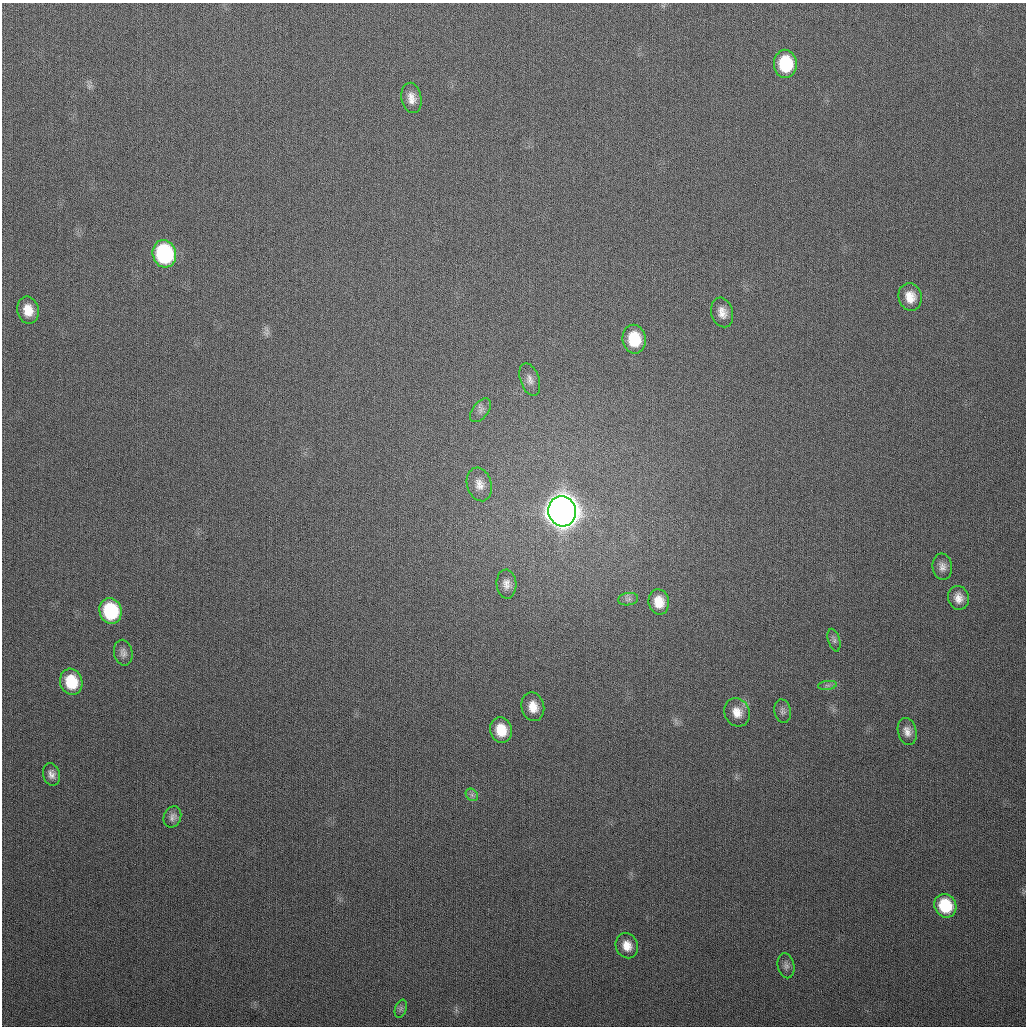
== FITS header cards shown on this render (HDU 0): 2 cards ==
NAXIS1  =                 1024
NAXIS2  =                 1024

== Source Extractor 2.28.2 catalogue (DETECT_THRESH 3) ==
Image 1024 x 1024 px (HDU 0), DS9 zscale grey, 1 PNG px = 1 image px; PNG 1028 x 1028 px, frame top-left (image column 1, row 1024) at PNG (2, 3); each listed source drawn as its Kron ellipse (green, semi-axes under 4 px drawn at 4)
Background 296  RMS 12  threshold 34.7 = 3 sigma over >= 5 px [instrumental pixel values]
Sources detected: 33; all 33 listed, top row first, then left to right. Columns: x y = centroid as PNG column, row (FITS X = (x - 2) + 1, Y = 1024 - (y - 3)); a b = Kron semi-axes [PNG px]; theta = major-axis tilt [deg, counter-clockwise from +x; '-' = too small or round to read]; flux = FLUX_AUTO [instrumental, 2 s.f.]
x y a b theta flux
785 64 14 11 -87 4.0e+04
411 98 15 10 -79 7.4e+03
164 254 14 11 -76 1.0e+05
910 297 14 11 -76 1.1e+04
28 310 14 10 -78 1.2e+04
722 312 15 11 -74 7.4e+03
634 339 14 11 -81 2.8e+04
530 379 17 9 -71 5.4e+03
480 410 14 7 53 4.3e+03
479 484 17 12 -74 8.1e+03
562 511 15 13 -76 2.3e+06
942 567 13 10 -83 5.1e+03
506 584 14 10 -86 5.9e+03
959 598 12 10 -76 7.1e+03
628 599 10 6 8 2.7e+03
659 602 13 10 -81 1.3e+04
110 611 13 11 -74 5.7e+04
834 640 11 6 -73 2.7e+03
123 653 13 9 -79 4.1e+03
71 682 13 11 -72 2.7e+04
827 685 9 4 8 2.2e+03
533 707 14 11 -76 1.1e+04
783 711 12 8 -80 3.1e+03
737 712 14 12 -63 9.6e+03
501 730 13 10 -75 1.8e+04
907 731 14 9 -76 6.0e+03
51 774 11 8 -74 4.5e+03
472 795 7 5 -46 2.2e+03
172 817 11 8 69 3.6e+03
945 906 12 10 -61 3.4e+04
627 946 13 11 -67 9.7e+03
786 966 13 8 -78 3.5e+03
401 1009 9 5 70 2.4e+03